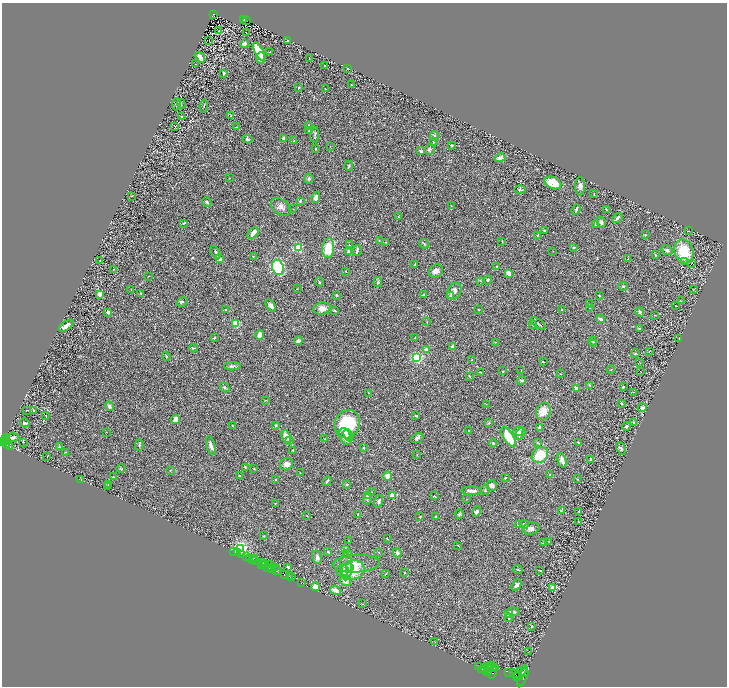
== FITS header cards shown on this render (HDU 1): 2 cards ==
NAXIS1  =                 1449
NAXIS2  =                 1368

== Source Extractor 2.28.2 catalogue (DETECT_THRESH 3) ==
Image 1449 x 1368 px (HDU 1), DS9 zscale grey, zoomed out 1/2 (1 PNG px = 2 x 2 image px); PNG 729 x 688 px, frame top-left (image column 1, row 1367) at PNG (2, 3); each listed source drawn as its Kron ellipse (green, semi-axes under 4 px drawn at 4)
Background 0.396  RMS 0.028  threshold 0.0845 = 3 sigma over >= 5 px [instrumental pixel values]
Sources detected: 363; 32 cannot appear on this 1/2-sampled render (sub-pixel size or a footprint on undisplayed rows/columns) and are neither listed nor drawn; the other 331 listed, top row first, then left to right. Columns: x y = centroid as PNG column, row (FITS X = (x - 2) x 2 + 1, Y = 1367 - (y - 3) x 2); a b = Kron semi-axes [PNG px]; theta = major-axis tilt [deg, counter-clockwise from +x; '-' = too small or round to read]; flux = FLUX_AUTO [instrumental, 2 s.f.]
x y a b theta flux
214 14 3 2 - 35
244 19 3 2 - 51
246 20 2 1 - 3.8
219 31 2 2 - 54
246 32 2 1 - 22
209 41 2 1 - 1.3
287 41 3 2 - 3.4
244 44 4 4 - 21
259 52 10 4 -61 190
269 52 3 2 - 2.6
200 57 6 3 -50 48
261 58 6 2 89 20
309 58 2 1 - 1.6
195 64 2 1 - 1.3
324 65 2 2 - 3.8
347 68 2 2 - 4
224 73 3 2 - 9.1
352 85 3 2 - 2.2
298 88 3 3 - 4.2
325 89 2 1 - 1.8
176 104 6 2 80 5.7
181 104 5 1 - 2.9
204 106 6 2 81 4.4
231 116 2 2 - 14
181 117 2 2 - 4.1
308 125 2 2 - 2.9
175 126 4 3 - 5.1
236 127 2 2 - 2.4
309 131 3 3 - 3.9
315 135 8 3 85 7.7
434 136 4 3 - 7.8
283 138 3 3 - 16
247 139 5 3 - 15
294 141 2 2 - 4.2
433 141 4 2 - 3.8
452 145 2 2 - 4.4
330 146 2 2 - 1.5
315 148 2 2 - 13
429 149 5 4 - 11
421 151 4 3 - 14
500 158 5 3 - 27
349 166 5 3 - 6.5
229 178 2 1 - 3
309 179 5 4 - 9.4
553 183 9 5 -24 100
580 186 9 5 -89 19
520 190 6 4 -2 7.9
594 194 2 2 - 3.3
131 196 2 1 - 1.7
316 197 6 3 72 19
300 201 4 3 - 5.6
207 202 5 3 - 10
451 206 2 2 - 1.7
281 207 11 7 -33 30
293 209 2 2 - 2
576 209 5 3 - 8
606 210 3 2 - 4.6
398 217 2 2 - 7
617 218 6 3 42 11
601 222 5 4 - 19
184 223 4 2 - 4.9
596 224 3 3 - 16
544 230 2 2 - 17
688 231 2 1 - 2.2
253 233 7 3 48 29
538 235 3 2 - 5.6
645 235 3 3 - 5.4
379 240 2 2 - 2.2
502 241 3 2 - 2.1
386 242 2 2 - 4.9
424 244 5 3 - 5.1
349 245 2 1 - 3.3
573 247 4 3 - 4.2
298 248 3 3 - 380
328 248 10 6 84 120
357 250 6 2 80 9.5
667 250 6 4 -32 14
349 251 4 3 - 11
553 251 2 1 - 1.5
684 251 12 9 -74 160
216 252 7 3 -63 9.6
655 255 3 2 - 6
253 256 3 2 - 3.3
220 259 2 2 - 54
628 259 2 2 - 2.1
100 260 2 1 - 1.1
684 261 4 3 - 7.4
691 263 2 1 - 28
415 264 4 2 - 2.9
497 266 3 2 - 3.6
278 267 8 6 -68 270
113 269 2 1 - 1.4
346 271 2 2 - 3.3
436 271 7 6 - 23
509 273 3 3 - 36
148 276 2 1 - 2.5
488 280 4 3 - 8.6
481 281 3 2 - 3.3
319 282 5 2 - 5
378 282 5 4 - 6.7
623 286 4 3 - 6.8
297 289 3 2 - 1.7
131 290 2 2 - 1.3
693 290 3 3 - 2.8
454 291 9 6 64 28
140 293 2 2 - 2.5
100 294 2 2 - 98
423 294 3 2 - 5.6
336 295 3 2 - 4.5
450 296 4 3 - 9.6
599 296 4 2 - 4
681 301 3 2 - 3.6
182 302 6 3 35 7.2
590 304 3 2 - 7.8
271 306 7 4 -56 16
676 306 2 1 - 2.1
589 308 2 1 - 1.6
322 309 9 6 9 37
225 310 3 2 - 5.6
478 310 2 2 - 3.9
562 310 2 2 - 3.5
335 311 4 3 - 5.2
108 312 3 3 - 12
640 312 5 3 - 8.6
655 315 3 2 - 1.7
601 319 4 3 - 18
427 322 3 2 - 2.2
236 323 3 3 - 320
538 323 9 2 -35 12
532 324 4 3 - 5.6
66 326 8 3 35 28
639 329 4 3 - 3.5
260 335 4 3 - 39
214 338 4 2 - 4.3
415 338 2 2 - 2.9
679 338 2 1 - 1.5
298 341 4 3 - 19
592 341 4 2 - 5.9
496 342 4 2 - 3.3
594 344 3 2 - 1.8
452 347 2 2 - 32
194 348 4 2 - 3.8
426 349 2 2 - 59
649 351 2 2 - 1.7
635 353 5 3 - 5.4
166 356 4 2 - 4.8
417 358 3 3 - 1100
472 360 4 3 - 5.7
543 362 2 1 - 3.4
640 363 2 1 - 1
232 366 8 3 1 11
521 370 2 1 - 1.6
611 370 4 2 - 3.9
503 371 3 2 - 3.1
480 372 4 2 - 3.5
641 372 2 1 - 1.5
560 374 3 2 - 2.4
469 376 4 2 - 3.5
522 380 4 3 - 6.6
589 385 4 2 - 6
224 387 5 3 - 6.9
623 387 3 2 - 8.7
576 389 2 2 - 59
633 392 3 2 - 4.5
369 393 2 2 - 5
265 400 3 2 - 2.7
622 403 3 2 - 4.3
486 404 3 2 - 2.2
109 406 5 3 - 17
642 408 4 4 - 11
26 410 2 2 - 4.1
33 410 4 2 - 4.8
543 411 9 7 69 64
46 415 2 2 - 2
416 416 3 2 - 6.5
175 419 4 3 - 38
633 422 3 3 - 5
25 423 5 2 - 12
488 423 4 3 - 4.5
347 424 14 12 70 250
276 425 3 3 - 6.8
232 426 3 2 - 3.2
626 426 4 3 - 13
540 427 4 3 - 14
469 431 2 2 - 5.2
518 431 5 4 - 20
107 432 2 1 - 1.2
520 434 7 4 57 24
348 435 6 3 -67 16
345 436 9 5 -66 38
13 437 6 3 1 10
286 437 7 4 -64 49
509 437 12 5 -59 120
417 438 6 4 22 12
6 439 5 3 - 250
325 439 2 2 - 2.9
6 441 3 2 - 200
289 441 4 3 - 7
3 442 2 2 - 560
24 442 2 1 - 88
578 442 3 2 - 7.6
493 443 4 3 - 5.1
537 443 4 3 - 5
7 444 4 2 - 240
139 445 6 3 88 7.2
211 445 10 3 -75 20
9 446 3 2 - 150
59 447 4 3 - 4.7
363 448 4 3 - 4
621 448 7 4 -64 10
293 450 4 3 - 4.8
65 452 2 2 - 3.5
417 455 3 2 - 1.9
540 455 9 7 40 130
47 456 2 2 - 2.2
591 459 2 2 - 47
562 460 7 3 -75 34
286 464 7 6 - 26
245 467 3 2 - 4.4
121 469 5 2 - 4.3
254 469 3 2 - 3.1
170 471 3 2 - 3.4
300 473 2 2 - 3.4
550 474 3 2 - 4.1
239 476 2 2 - 6.4
387 476 4 4 - 36
113 477 2 2 - 3.4
505 478 3 2 - 4.3
81 479 2 1 - 1.6
577 479 3 2 - 2.7
276 480 2 2 - 7
327 481 5 2 - 7.2
108 484 3 2 - 3.6
347 484 3 2 - 5.6
492 485 5 5 - 18
108 486 2 2 - 1.5
485 490 5 3 - 6
472 491 10 3 0 23
372 492 2 2 - 1.7
393 495 2 2 - 160
368 496 3 3 - 20
434 496 4 2 - 2.6
367 499 5 3 - 9.2
466 499 2 1 - 1.3
379 501 6 3 70 12
275 503 3 2 - 3.1
477 511 5 4 - 15
561 511 4 3 - 4.5
579 511 3 2 - 3.3
358 514 2 2 - 3
459 514 4 4 - 6.7
307 516 2 2 - 2.2
436 516 4 3 - 6
420 517 3 2 - 3.4
578 522 3 2 - 1.9
518 524 3 3 - 4.9
524 524 4 3 - 15
531 529 8 6 8 22
263 536 3 3 - 3.3
387 539 2 1 - 2.8
349 541 2 1 - 1.5
548 541 3 2 - 3.2
543 543 4 2 - 4.1
458 545 3 2 - 2.2
240 549 3 3 - 3100
346 549 3 2 - 3.6
234 551 3 2 - 51
328 552 4 3 - 3.9
378 552 3 2 - 4.6
238 553 2 1 - 71
348 553 3 3 - 8.7
397 553 4 4 - 13
242 555 2 2 - 810
246 556 3 3 - 88
317 557 7 5 -75 19
250 558 3 1 - 43
254 558 2 1 - 47
252 560 3 1 - 9.1
255 561 3 2 - 370
263 563 2 1 - 130
261 564 2 1 - 110
264 564 2 2 - 150
266 564 3 1 - 39
269 564 2 1 - 270
356 564 24 8 3 70
346 566 14 6 90 63
267 567 2 2 - 140
271 567 2 1 - 240
288 567 3 3 - 4.6
349 567 3 3 - 15
275 568 3 2 - 320
271 569 2 1 - 170
276 570 3 1 - 140
278 570 3 2 - 140
342 570 6 6 - 19
353 570 11 9 16 140
518 570 4 2 - 4.2
540 571 3 1 - 3.1
404 572 2 2 - 9.4
284 574 2 2 - 300
386 574 2 2 - 1.7
292 576 2 1 - 6.7
289 577 3 2 - 370
345 581 6 5 - 31
301 583 2 1 - 16
517 585 6 3 51 16
315 587 4 4 - 43
553 588 3 2 - 110
335 590 6 3 -31 35
363 604 2 2 - 1.8
513 612 6 4 -6 11
509 613 4 3 - 27
509 618 4 3 - 5.3
531 626 3 2 - 6.6
435 642 2 1 - 2
528 652 3 2 - 1.6
491 666 2 2 - 720
478 667 2 1 - 190
493 667 2 1 - 610
483 668 6 2 22 2900
489 668 3 2 - 630
494 668 2 1 - 400
486 670 3 1 - 1000
487 671 3 2 - 1400
492 672 7 4 76 2000
508 672 2 1 - 130
520 672 8 3 38 1600
524 672 4 2 - 650
516 675 7 4 -30 4500
518 676 3 2 - 950
523 677 10 4 68 1900
At the frame edge (FLAGS 8, measured only in part): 1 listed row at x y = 3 442
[32 sub-pixel or undisplayed-footprint detections neither listed nor drawn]